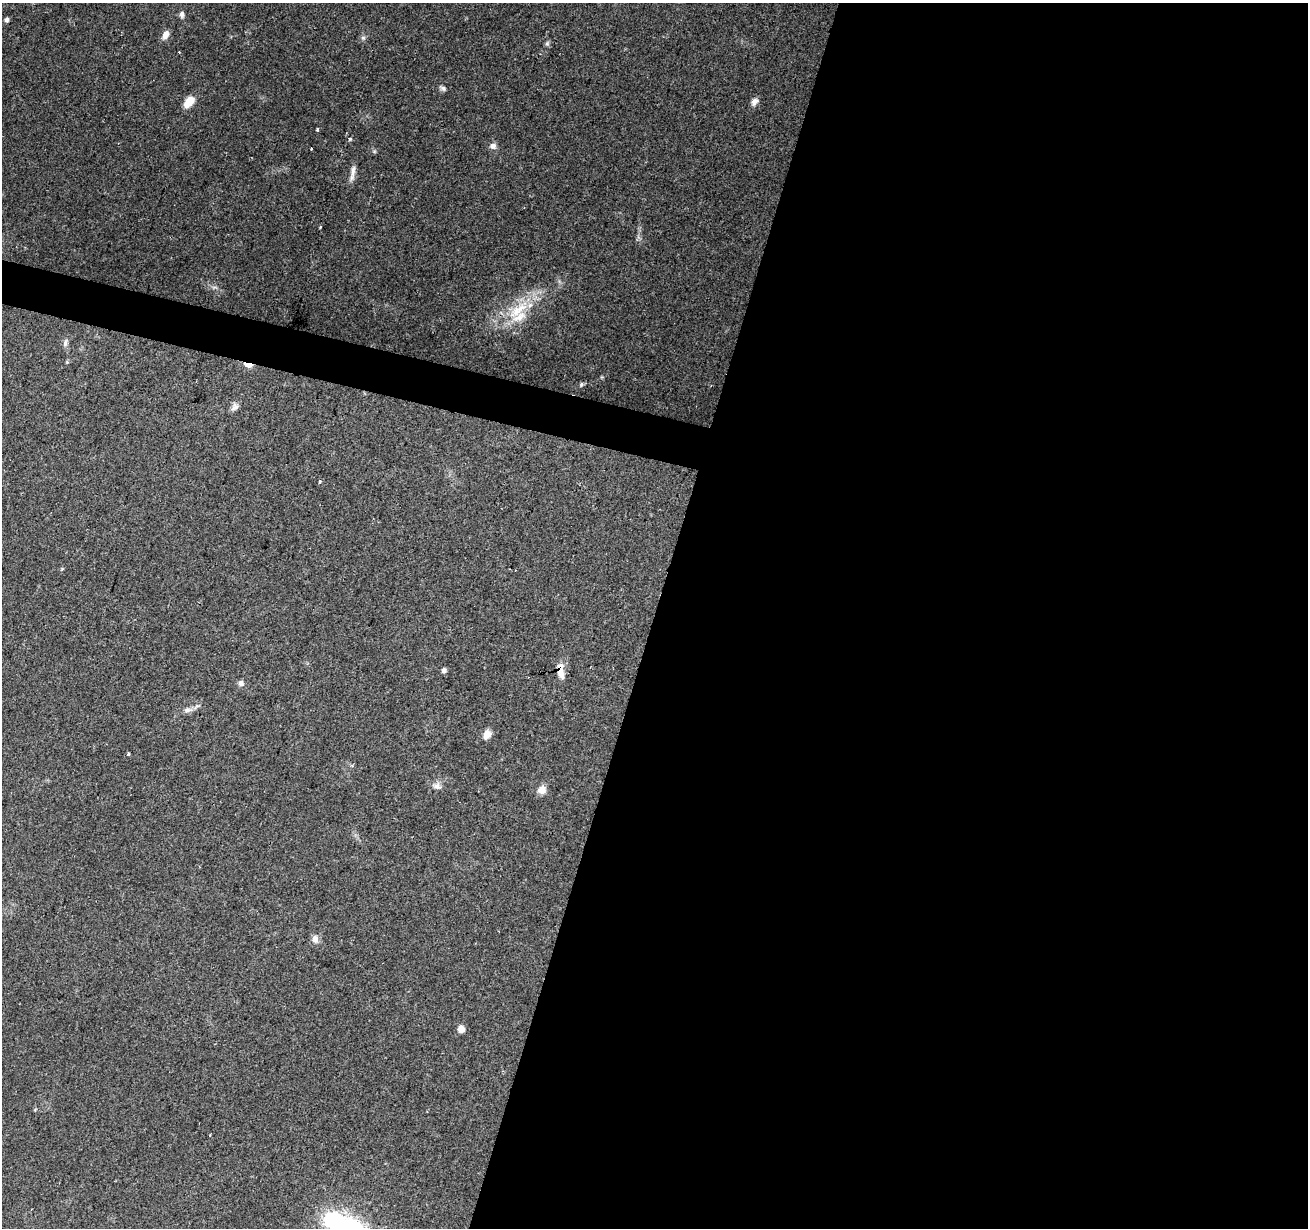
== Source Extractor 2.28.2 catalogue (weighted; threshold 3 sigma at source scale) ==
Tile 12 of 4 x 4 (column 4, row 3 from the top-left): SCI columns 3917-5222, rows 1445-2670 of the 5230 x 5403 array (HDU 1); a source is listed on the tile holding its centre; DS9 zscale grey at full resolution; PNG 1310 x 1230 px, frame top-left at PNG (2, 3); no overlay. Shown black and unused: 52% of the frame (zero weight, under 2 of 3 exposures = <1% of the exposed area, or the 3 px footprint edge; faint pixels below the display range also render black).
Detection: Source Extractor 2.28.2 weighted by HDU 2 'WHT'; one run over the whole footprint, this tile lists its part. Background 0.0965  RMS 0.0063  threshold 0.0282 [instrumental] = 3 sigma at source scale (4.5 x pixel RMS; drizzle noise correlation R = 1.50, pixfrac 1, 0.0396/0.0396 arcsec/px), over >= 5 px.
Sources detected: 33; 1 inside a brighter listed object's ellipse — not listed separately; the other 32 listed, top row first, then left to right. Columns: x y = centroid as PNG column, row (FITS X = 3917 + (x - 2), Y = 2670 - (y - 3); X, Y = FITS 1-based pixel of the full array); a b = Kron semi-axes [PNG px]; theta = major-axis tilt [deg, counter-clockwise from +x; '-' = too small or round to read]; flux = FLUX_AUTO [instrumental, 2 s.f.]
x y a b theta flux
182 14 8 5 -90 2
7 19 5 4 - 2
165 35 12 7 69 4.1
363 38 6 6 - 1.3
547 43 6 5 - 1.2
179 52 2 2 - 0.46
443 88 8 6 -45 1.5
189 102 12 8 50 9.1
754 102 11 7 54 2.8
317 129 3 3 - 1.6
350 139 4 4 - 1.5
493 146 9 8 - 2.6
311 149 2 2 - 0.6
353 171 19 6 85 3.8
320 227 4 2 - 0.63
518 310 36 13 36 24
65 343 10 5 79 2
248 365 8 4 -6 13
581 384 7 5 71 0.99
235 407 11 8 53 2.6
320 482 3 3 - 1.8
444 670 5 4 - 2.2
559 670 7 4 -77 21
241 683 7 6 - 2.2
187 710 14 6 7 2.8
487 735 11 8 61 4.5
128 754 4 3 - 0.75
352 766 5 3 - 0.73
437 786 11 9 -6 3.2
542 790 10 8 49 5
315 939 10 8 -79 3.3
461 1029 5 5 - 6.8
Overlapping masked pixels (flux is a lower limit): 2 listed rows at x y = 248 365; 559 670